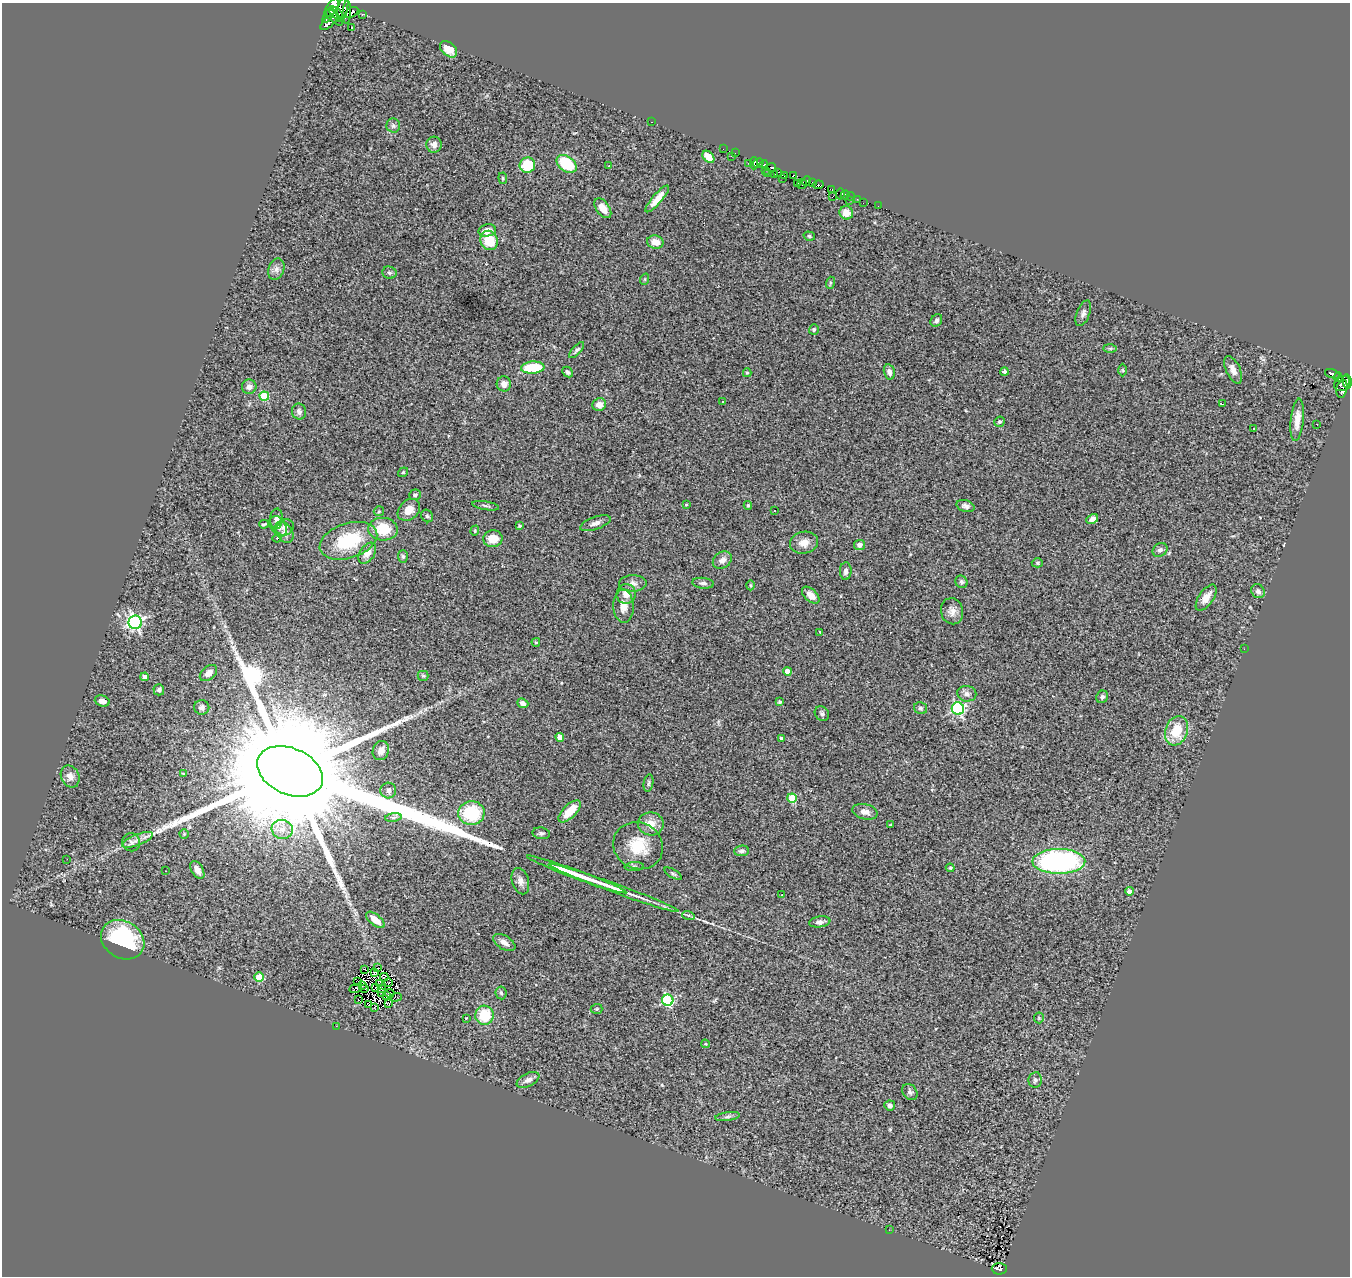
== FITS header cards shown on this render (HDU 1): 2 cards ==
NAXIS1  =                 1348
NAXIS2  =                 1274

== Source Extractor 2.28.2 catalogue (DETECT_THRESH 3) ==
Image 1348 x 1274 px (HDU 1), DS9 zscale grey, 1 PNG px = 1 image px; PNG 1352 x 1278 px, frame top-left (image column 1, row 1274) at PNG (2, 3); each listed source drawn as its Kron ellipse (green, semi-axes under 4 px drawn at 4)
Background 1.33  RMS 0.085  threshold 0.256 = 3 sigma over >= 5 px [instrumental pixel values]
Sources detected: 229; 7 with non-positive FLUX_AUTO (blend fragments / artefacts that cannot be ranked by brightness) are neither listed nor drawn; the other 222 listed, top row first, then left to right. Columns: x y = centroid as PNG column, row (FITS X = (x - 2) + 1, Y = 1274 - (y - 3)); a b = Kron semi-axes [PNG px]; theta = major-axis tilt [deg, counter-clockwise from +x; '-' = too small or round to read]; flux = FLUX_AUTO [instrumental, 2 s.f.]
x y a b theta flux
331 8 11 5 56 630
343 9 13 5 77 380
347 12 11 4 86 250
352 12 7 4 32 170
336 13 9 4 -42 370
363 14 4 3 - 33
329 15 8 3 56 260
334 17 11 5 -42 390
329 21 11 5 42 370
352 28 3 2 - 15
449 49 10 6 -40 62
652 122 3 2 - 120
393 126 7 7 - 15
434 145 8 7 - 28
723 149 3 2 - 4.1
735 153 2 2 - 11
731 156 3 2 - 11
708 157 7 5 -47 78
748 163 3 2 - 8.6
754 163 6 2 89 10
758 163 5 4 - 170
567 164 11 7 -37 230
764 164 4 2 - 7.9
527 165 8 7 - 200
609 166 3 3 - 4.2
772 167 4 3 - 97
765 170 2 2 - 3.8
767 173 3 2 - 4.7
778 173 4 3 - 28
775 174 3 2 - 8.2
784 175 2 2 - 4.3
793 176 4 2 - 19
503 178 6 4 -83 7.1
783 178 3 2 - 15
807 181 5 3 - 31
813 182 3 3 - 46
797 183 3 3 - 19
802 184 5 5 - 32
818 185 5 3 - 60
831 189 3 2 - 0.49
840 194 5 3 - 180
845 195 4 2 - 6.3
832 196 3 2 - 5.2
851 196 4 3 - 21
657 199 17 5 50 64
857 199 3 2 - 9.8
850 200 3 2 - 21
863 203 2 2 - 3
878 206 2 2 - 2.7
603 208 11 6 -55 63
846 213 7 6 - 55
487 230 9 6 11 42
809 236 6 4 -18 9.6
489 240 10 8 -72 150
655 242 8 6 -10 58
276 269 11 8 71 27
389 273 7 6 - 13
645 279 6 3 72 7.2
830 283 6 4 72 7.1
1083 313 13 6 68 21
936 320 7 5 57 16
814 330 5 5 - 13
1110 348 7 4 0 9.4
577 350 10 4 48 14
533 368 12 6 4 220
1123 370 6 4 -89 6.5
1233 370 15 7 -65 39
568 372 6 4 -46 13
889 372 7 5 -77 22
1004 372 4 3 - 17
747 373 4 4 - 6.7
1332 374 8 4 -18 100
1338 377 4 3 - 80
1347 382 7 4 -81 93
504 384 7 7 - 27
1342 384 9 7 38 150
249 387 7 7 - 28
1342 389 9 5 76 170
264 396 5 4 - 220
722 402 3 3 - 12
1222 404 4 2 - 7.8
599 405 7 6 - 34
299 411 8 7 - 24
1297 420 21 6 84 60
999 422 5 5 - 9.7
1317 424 2 2 - 3
1253 428 3 2 - 7.3
403 472 5 4 - 8.4
415 495 6 5 - 13
686 505 3 2 - 5.6
748 505 4 3 - 7.6
486 506 14 3 -9 11
965 506 9 5 -17 20
409 510 12 9 43 68
379 511 5 5 - 6.9
775 511 3 2 - 5.3
427 516 7 5 -51 11
276 519 10 6 86 25
1092 519 6 4 27 27
595 523 16 6 19 28
264 524 5 2 - 7.9
278 526 11 7 -57 26
519 526 3 3 - 8.5
284 527 10 8 28 25
383 529 15 11 -4 160
475 531 5 4 - 5.4
285 533 11 8 -62 31
277 538 5 3 - 4.6
493 539 9 8 - 79
348 541 30 17 18 350
804 543 14 11 12 54
860 545 5 5 - 26
1160 550 8 6 34 18
367 553 12 7 55 48
403 556 6 5 - 10
722 560 10 7 34 35
1037 563 6 4 -2 9
846 571 9 6 88 22
961 582 6 6 - 16
633 583 14 8 2 34
703 583 11 5 -5 18
751 585 5 3 - 5.5
1258 591 7 6 - 19
626 594 10 9 - 55
811 595 11 6 -43 54
1206 598 15 7 55 56
623 606 16 10 -88 60
952 611 13 11 -77 40
135 622 7 6 - 1400
820 632 3 3 - 5.3
536 642 4 3 - 7
1244 649 2 2 - 12
787 671 4 4 - 80
208 673 10 6 41 36
423 676 5 5 - 8.5
145 677 4 4 - 33
159 690 5 5 - 15
967 694 9 7 -11 26
1102 697 6 5 - 14
102 701 7 5 -17 36
779 702 4 4 - 12
523 703 6 4 -23 25
202 707 7 7 - 20
920 708 7 6 - 13
958 709 6 6 - 840
822 713 8 6 -48 16
1176 731 15 11 71 150
560 737 4 4 - 60
781 738 3 3 - 11
381 750 10 8 66 30
290 771 34 23 -24 380000
183 774 4 4 - 4.7
70 776 11 9 -65 41
648 783 9 4 79 12
388 791 8 7 - 21
792 798 5 4 - 230
570 811 14 6 45 120
865 812 13 7 -14 38
471 813 13 12 - 290
393 817 8 4 8 13
651 824 13 11 -1 71
890 825 3 3 - 4.8
282 829 10 9 - 51
541 833 9 6 -9 14
184 834 4 4 - 6.1
137 840 16 5 21 36
131 842 9 9 - 26
638 846 25 23 -29 190
742 851 7 5 4 14
67 859 2 2 - 32
1059 861 26 12 0 1200
634 867 10 4 4 12
950 868 4 4 - 6.6
197 870 10 5 -60 36
166 871 2 2 - 4.9
577 874 53 4 -20 140
673 874 10 4 -31 8.6
520 881 13 8 -73 33
614 888 69 4 -20 150
1129 891 4 4 - 26
782 895 3 2 - 4.2
688 915 6 4 -18 9.5
375 920 11 5 -39 71
820 922 11 5 9 25
123 940 23 18 -32 540
504 942 12 7 -31 32
378 968 3 2 - 1.6
365 969 2 2 - 2700
375 973 3 3 - 3.1
259 977 4 4 - 190
384 977 4 2 - 6
358 982 4 2 - 0.11
388 982 3 2 - 5.5
380 983 4 2 - 2
362 986 3 2 - 5.5
375 987 3 2 - 3.8
355 988 6 3 25 2.4
365 988 2 2 - 3.4
382 988 3 2 - 5
382 992 3 2 - 3.2
390 993 5 2 - 3.1
501 993 6 5 - 12
386 996 4 2 - 2.5
396 997 6 3 16 8.8
358 1000 3 2 - 5.8
668 1000 6 5 - 600
389 1003 4 3 - 10
368 1005 3 2 - 260
374 1007 3 2 - 4.7
597 1009 6 5 - 8.2
485 1015 9 9 - 180
466 1018 3 3 - 3.4
1039 1018 5 5 - 8.1
336 1026 2 2 - 34
705 1044 4 3 - 6.5
528 1080 12 6 26 28
1035 1080 8 6 82 15
910 1092 9 7 -52 18
890 1105 5 5 - 21
728 1117 12 4 7 17
889 1230 2 2 - 3.6
999 1269 7 5 -1 180
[7 non-positive-flux detections neither listed nor drawn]